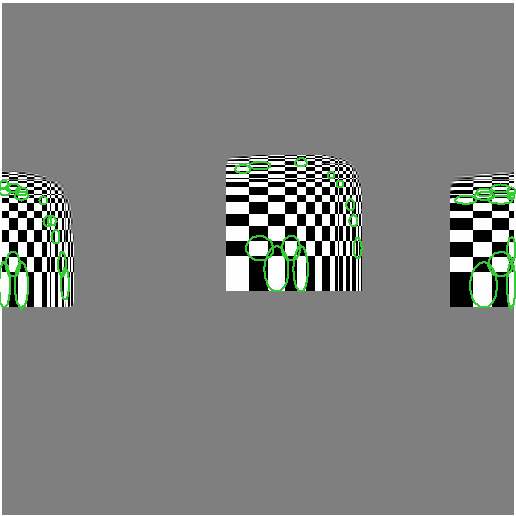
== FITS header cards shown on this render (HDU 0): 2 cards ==
NAXIS1  =                  512
NAXIS2  =                  512

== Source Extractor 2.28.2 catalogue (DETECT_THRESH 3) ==
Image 512 x 512 px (HDU 0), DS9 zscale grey, 1 PNG px = 1 image px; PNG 516 x 516 px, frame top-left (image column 1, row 512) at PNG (2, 3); each listed source drawn as its Kron ellipse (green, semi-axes under 4 px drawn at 4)
Background 0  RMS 1.5e-13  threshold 4.45e-13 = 3 sigma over >= 5 px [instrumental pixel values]
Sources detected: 60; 23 with non-positive FLUX_AUTO (blend fragments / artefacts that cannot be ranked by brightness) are neither listed nor drawn; the other 37 listed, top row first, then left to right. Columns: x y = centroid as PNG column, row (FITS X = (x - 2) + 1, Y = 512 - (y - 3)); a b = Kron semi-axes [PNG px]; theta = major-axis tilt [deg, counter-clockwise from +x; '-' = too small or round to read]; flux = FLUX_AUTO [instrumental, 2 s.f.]
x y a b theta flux
301 163 6 2 2 2.7e-11
260 166 11 2 0 2.3e-11
243 169 7 2 0 1.9e-11
332 176 4 3 - 2.1e-11
340 184 4 3 - 2.2e-11
4 185 5 2 - 1.0e-11
13 188 7 2 -1 2.7e-11
501 188 9 2 0 2.2e-11
5 192 6 3 0 4.2e-11
22 192 6 3 0 2.1e-11
485 192 8 2 0 1.0e-11
512 192 4 2 - 1.7e-11
22 196 6 3 0 4.1e-11
485 196 10 2 0 2.5e-11
512 196 4 3 - 3.6e-11
44 200 3 2 - 9.9e-12
466 200 11 3 1 3.1e-11
501 200 12 4 0 4.4e-10
350 205 6 2 89 3.3e-11
48 221 5 2 - 3.2e-11
52 221 5 2 - 1.8e-11
354 221 6 3 90 5.0e-11
56 237 7 2 90 6.1e-11
260 248 14 12 -5 3.9e-06
291 248 12 9 90 6.6e-05
358 248 10 2 90 1.9e-11
512 250 12 4 90 8.2e-08
13 264 12 7 -90 1.8e-06
62 264 12 2 90 3.8e-11
501 264 12 12 - 8.5e-07
277 269 23 12 -90 4.1e-04
301 269 23 7 90 8.2e-04
65 284 16 2 90 6.8e-11
5 285 23 6 -90 1.6e-05
22 285 23 7 -90 7.4e-06
484 285 23 13 90 2.1e-06
512 285 23 4 90 6.5e-06
At the frame edge (FLAGS 8, measured only in part): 7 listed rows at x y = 4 185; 5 192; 512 192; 512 196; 512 250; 5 285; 512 285
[23 non-positive-flux detections neither listed nor drawn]